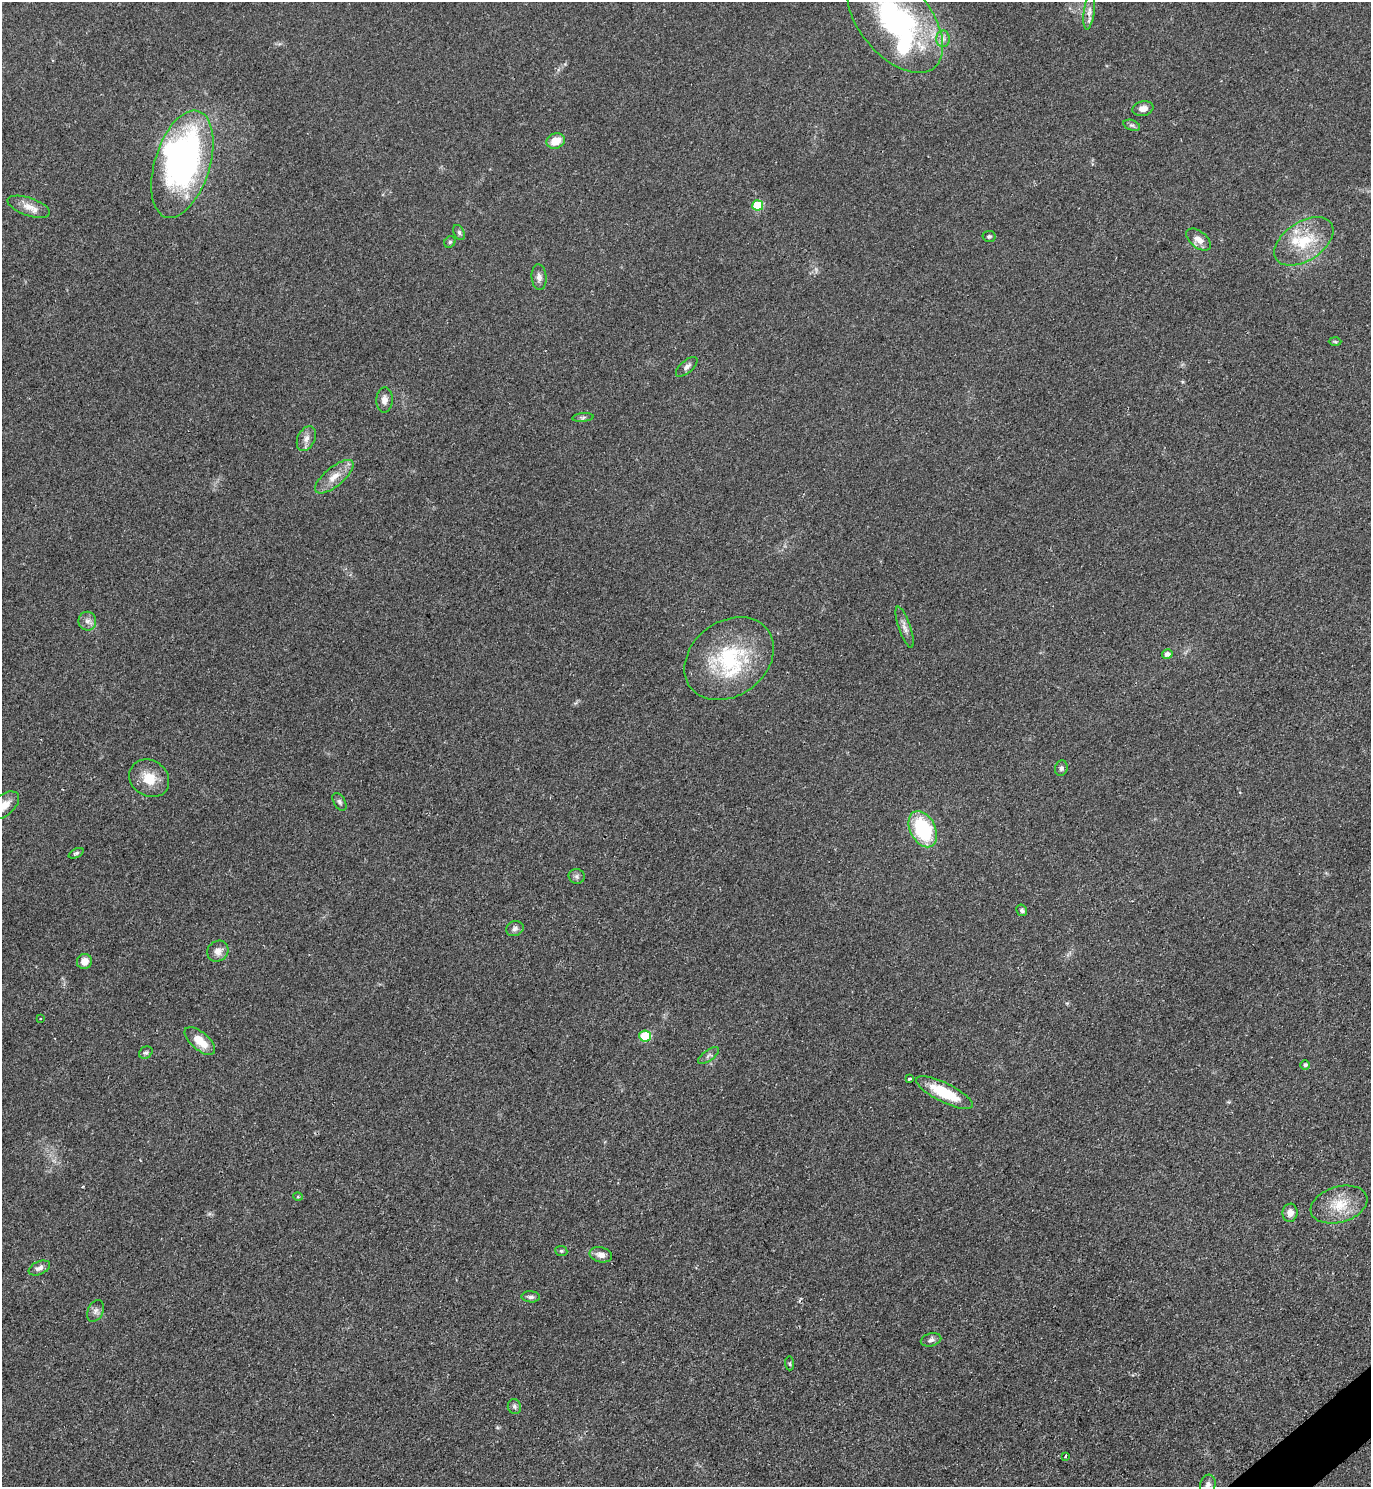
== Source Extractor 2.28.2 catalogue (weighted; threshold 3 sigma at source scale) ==
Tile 6 of 4 x 4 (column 2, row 2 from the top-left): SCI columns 1683-3051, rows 2976-4460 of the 5958 x 5961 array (HDU 1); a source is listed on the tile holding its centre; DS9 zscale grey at full resolution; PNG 1373 x 1489 px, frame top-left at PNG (2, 2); each listed source drawn as its Kron ellipse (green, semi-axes under 4 px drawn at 4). Shown black and unused: <1% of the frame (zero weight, under 2 of 3 exposures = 1% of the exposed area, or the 3 px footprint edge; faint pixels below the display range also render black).
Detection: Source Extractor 2.28.2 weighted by HDU 2 'WHT'; one run over the whole footprint, this tile lists its part. Background 0.0796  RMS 0.0079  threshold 0.0355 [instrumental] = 3 sigma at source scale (4.5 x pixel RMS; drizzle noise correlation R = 1.50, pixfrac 1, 0.05/0.05 arcsec/px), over >= 5 px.
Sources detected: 60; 2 inside a brighter object's white glare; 1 cosmic-ray / hot-pixel residue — neither listed nor drawn; the other 57 listed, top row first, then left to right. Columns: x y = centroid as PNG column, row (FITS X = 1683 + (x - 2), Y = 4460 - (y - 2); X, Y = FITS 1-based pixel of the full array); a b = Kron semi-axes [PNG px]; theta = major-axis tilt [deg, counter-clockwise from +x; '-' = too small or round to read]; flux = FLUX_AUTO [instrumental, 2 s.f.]
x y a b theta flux
1089 11 18 5 82 4.4
895 20 62 35 -50 170
943 39 8 7 - 3.3
1143 109 10 7 12 4.8
1132 125 9 5 -18 1.8
556 141 9 7 22 11
182 164 55 27 73 240
758 205 5 5 - 37
29 207 22 9 -19 8.2
459 233 8 5 -63 1.7
989 236 6 5 - 1.4
1199 240 14 8 -38 6.7
1304 241 33 19 33 32
450 242 6 5 - 1.3
539 277 13 7 -85 4
1335 342 6 4 -2 1.2
687 367 13 6 41 3
384 400 12 8 87 4.7
583 417 10 4 5 1.7
306 439 13 8 65 5
334 477 23 9 40 11
87 621 9 9 - 4
905 627 22 6 -71 4.5
1167 654 5 5 - 3.6
729 659 48 37 37 72
1061 768 8 6 74 2.1
149 778 21 18 -35 16
339 802 10 5 -58 2
4 805 18 10 41 11
923 829 19 12 -63 60
76 853 8 4 25 1.5
577 876 8 7 - 2.4
1022 910 6 5 - 1.9
515 929 9 7 21 2.7
218 951 11 10 - 5.7
84 961 8 7 - 6.5
41 1019 3 2 - 1.4
645 1036 6 5 - 37
200 1041 19 9 -41 14
146 1053 7 5 32 1.6
709 1055 12 5 36 2.4
1305 1065 5 4 - 2
909 1079 3 3 - 1.6
944 1093 31 9 -26 30
298 1197 5 3 - 0.7
1339 1205 29 18 16 22
1290 1213 9 7 82 5.3
561 1251 6 5 - 1.3
601 1255 11 7 -14 5.1
39 1268 11 6 23 3.6
531 1297 9 5 -3 2.4
95 1311 11 7 65 3.3
931 1340 10 6 15 2.9
789 1363 7 4 -86 1.4
514 1407 7 6 - 2.1
1065 1456 3 3 - 0.96
1208 1485 10 7 73 3.1
Isophote crosses this tile's border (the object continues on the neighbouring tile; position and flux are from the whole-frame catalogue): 3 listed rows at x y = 895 20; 4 805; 1208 1485